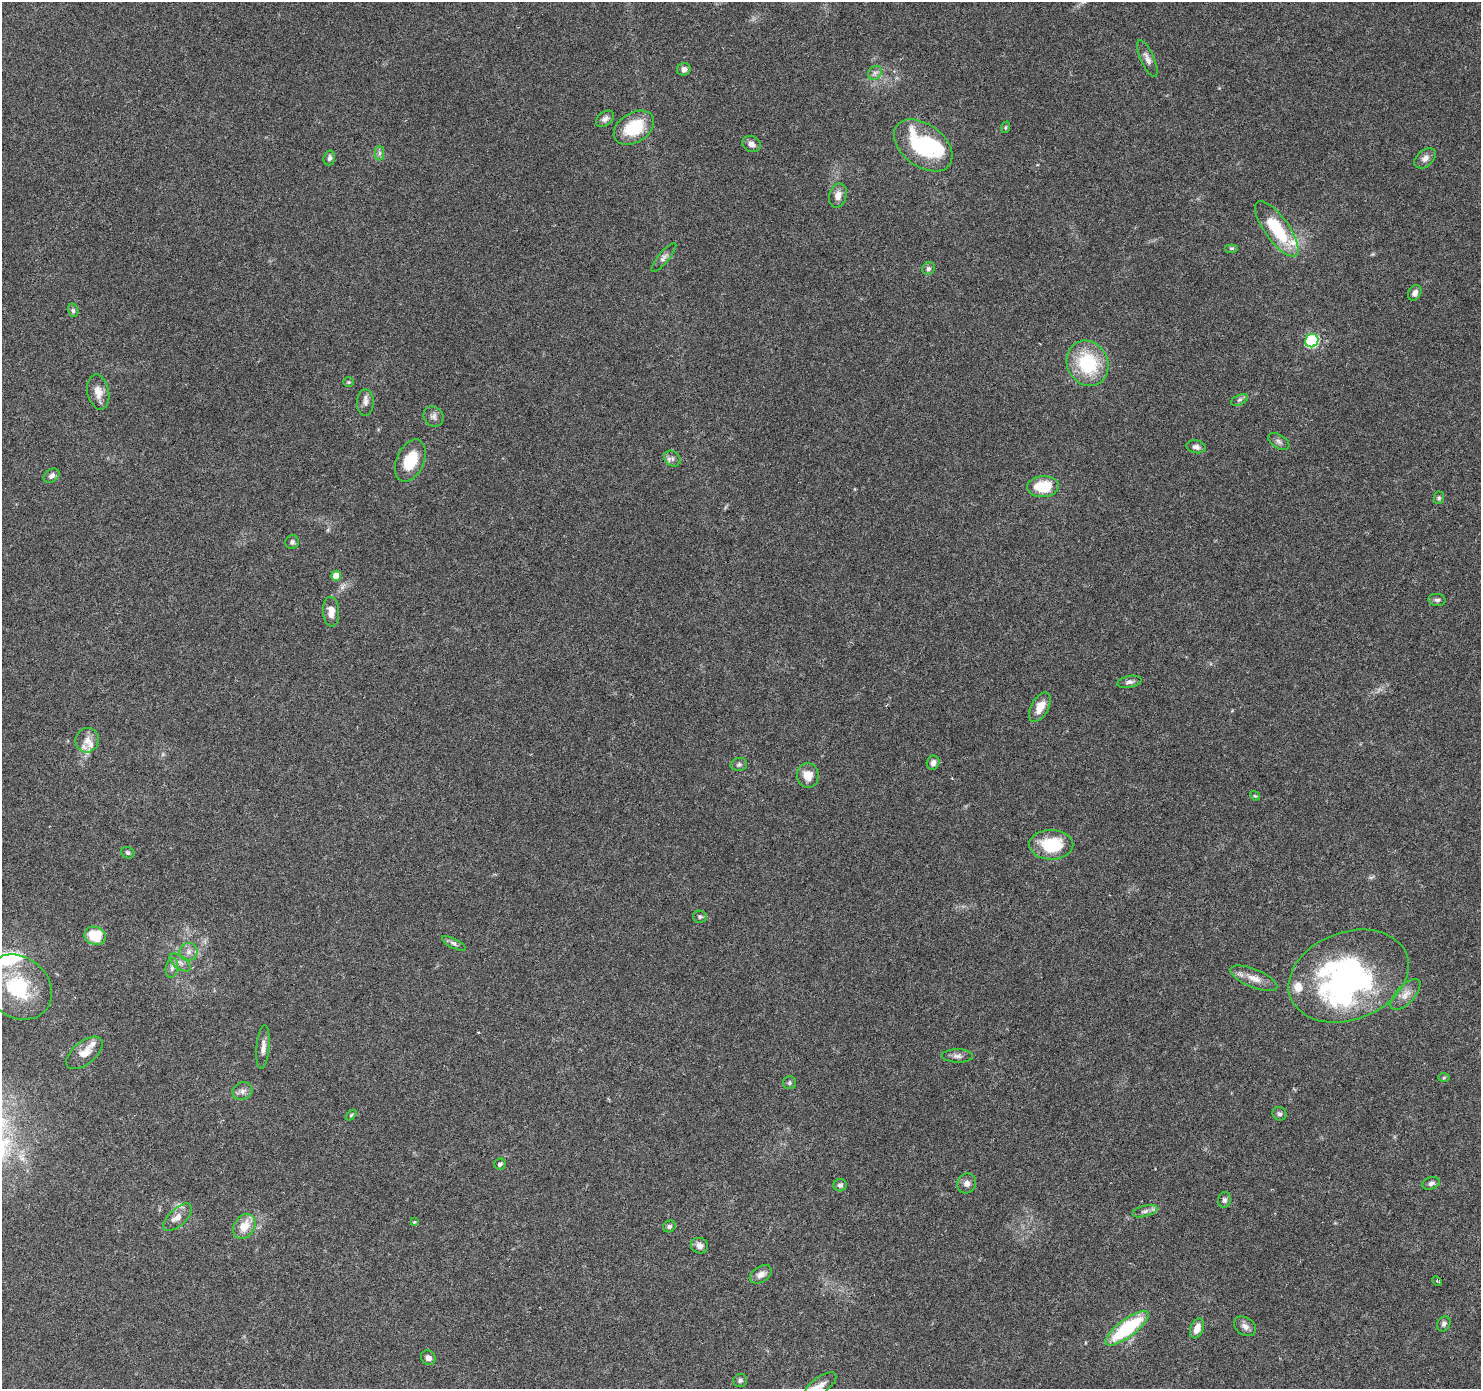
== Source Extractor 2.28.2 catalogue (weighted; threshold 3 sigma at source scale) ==
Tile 7 of 4 x 4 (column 3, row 2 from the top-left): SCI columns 2974-4452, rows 3031-4417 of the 5937 x 5994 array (HDU 1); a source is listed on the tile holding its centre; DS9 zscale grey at full resolution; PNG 1483 x 1391 px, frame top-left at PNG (2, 2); each listed source drawn as its Kron ellipse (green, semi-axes under 4 px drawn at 4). Nothing masked; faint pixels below the display range render black.
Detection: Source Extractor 2.28.2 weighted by HDU 2 'WHT'; one run over the whole footprint, this tile lists its part. Background 0.0521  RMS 0.0025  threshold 0.0104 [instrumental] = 3 sigma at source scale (4.09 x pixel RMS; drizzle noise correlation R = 1.36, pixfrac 0.8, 0.0396/0.0396 arcsec/px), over >= 5 px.
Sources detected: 94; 2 inside a brighter object's white glare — neither listed nor drawn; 9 inside a brighter listed object's ellipse — not listed separately; the other 83 listed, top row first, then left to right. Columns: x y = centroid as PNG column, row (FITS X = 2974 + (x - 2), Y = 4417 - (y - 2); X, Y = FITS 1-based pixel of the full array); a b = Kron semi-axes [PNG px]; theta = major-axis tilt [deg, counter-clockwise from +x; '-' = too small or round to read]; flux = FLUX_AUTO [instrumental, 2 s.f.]
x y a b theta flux
1147 58 20 6 -66 1.4
684 69 7 6 - 1.2
875 73 7 6 - 0.79
605 119 10 7 39 1
1006 127 6 4 71 0.3
634 128 22 15 32 10
751 144 9 7 -28 1.3
923 145 33 21 -37 23
380 153 7 4 -90 0.6
329 158 7 5 74 0.85
1425 158 12 8 43 1.4
838 196 12 8 74 1.8
1277 229 33 12 -54 13
1231 248 7 4 0 0.33
664 258 18 5 51 1
928 268 7 6 - 0.67
1415 293 8 6 61 1.1
73 310 7 5 -72 0.48
1312 341 7 6 - 27
1088 363 23 20 -62 15
349 382 5 4 - 0.3
98 392 18 10 -78 2.3
1239 400 9 5 26 0.6
365 403 13 8 89 1.3
433 416 10 9 - 1.1
1279 441 12 6 -33 0.83
1196 447 10 6 -12 0.97
672 458 9 7 -39 0.84
410 461 22 13 65 7.7
51 476 8 6 35 0.96
1043 487 16 10 4 7.9
1439 498 6 5 - 0.42
292 542 7 6 - 0.64
336 576 5 5 - 2.7
1437 600 8 6 -6 0.67
331 612 15 8 -87 2.2
1129 682 12 6 11 0.87
1040 707 16 8 61 3.1
87 740 12 11 - 2.1
933 763 7 6 - 1.2
739 764 8 6 12 0.64
808 775 12 11 - 2.9
1255 796 5 4 - 0.27
1051 845 22 14 -1 11
128 853 7 5 -24 0.46
700 917 7 6 - 0.5
95 936 11 9 -21 6.4
454 943 13 4 -27 0.8
188 952 9 9 - 1.3
180 962 12 6 -36 1.1
172 968 10 6 81 0.86
1349 976 62 44 21 61
1254 978 25 9 -22 2.9
18 987 36 30 -38 17
1406 995 19 9 48 2.3
263 1047 22 6 85 1.6
84 1053 21 11 40 3.1
957 1056 16 6 -1 1.1
1444 1078 6 4 2 0.31
789 1083 6 6 - 0.48
242 1091 10 8 24 1.2
1279 1114 7 6 - 0.59
351 1115 6 3 45 0.29
500 1164 5 5 - 0.7
967 1183 10 9 - 1.3
1431 1183 9 6 19 0.8
840 1185 7 6 - 0.65
1224 1200 8 6 76 0.67
1145 1211 13 5 14 0.91
178 1217 18 8 43 2
414 1222 4 3 - 0.4
244 1226 13 10 58 4
669 1226 6 5 - 0.56
699 1246 9 7 -21 1.3
761 1274 12 7 32 1.5
1437 1281 5 3 - 0.26
1444 1324 8 6 56 0.76
1245 1326 12 8 -33 1.2
1127 1328 26 9 37 19
1197 1328 10 6 69 2.2
428 1358 8 7 - 1.1
740 1381 7 6 - 0.54
820 1385 18 8 36 2.2
Isophote crosses this tile's border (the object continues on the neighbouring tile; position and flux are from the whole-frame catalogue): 2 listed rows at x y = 18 987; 820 1385